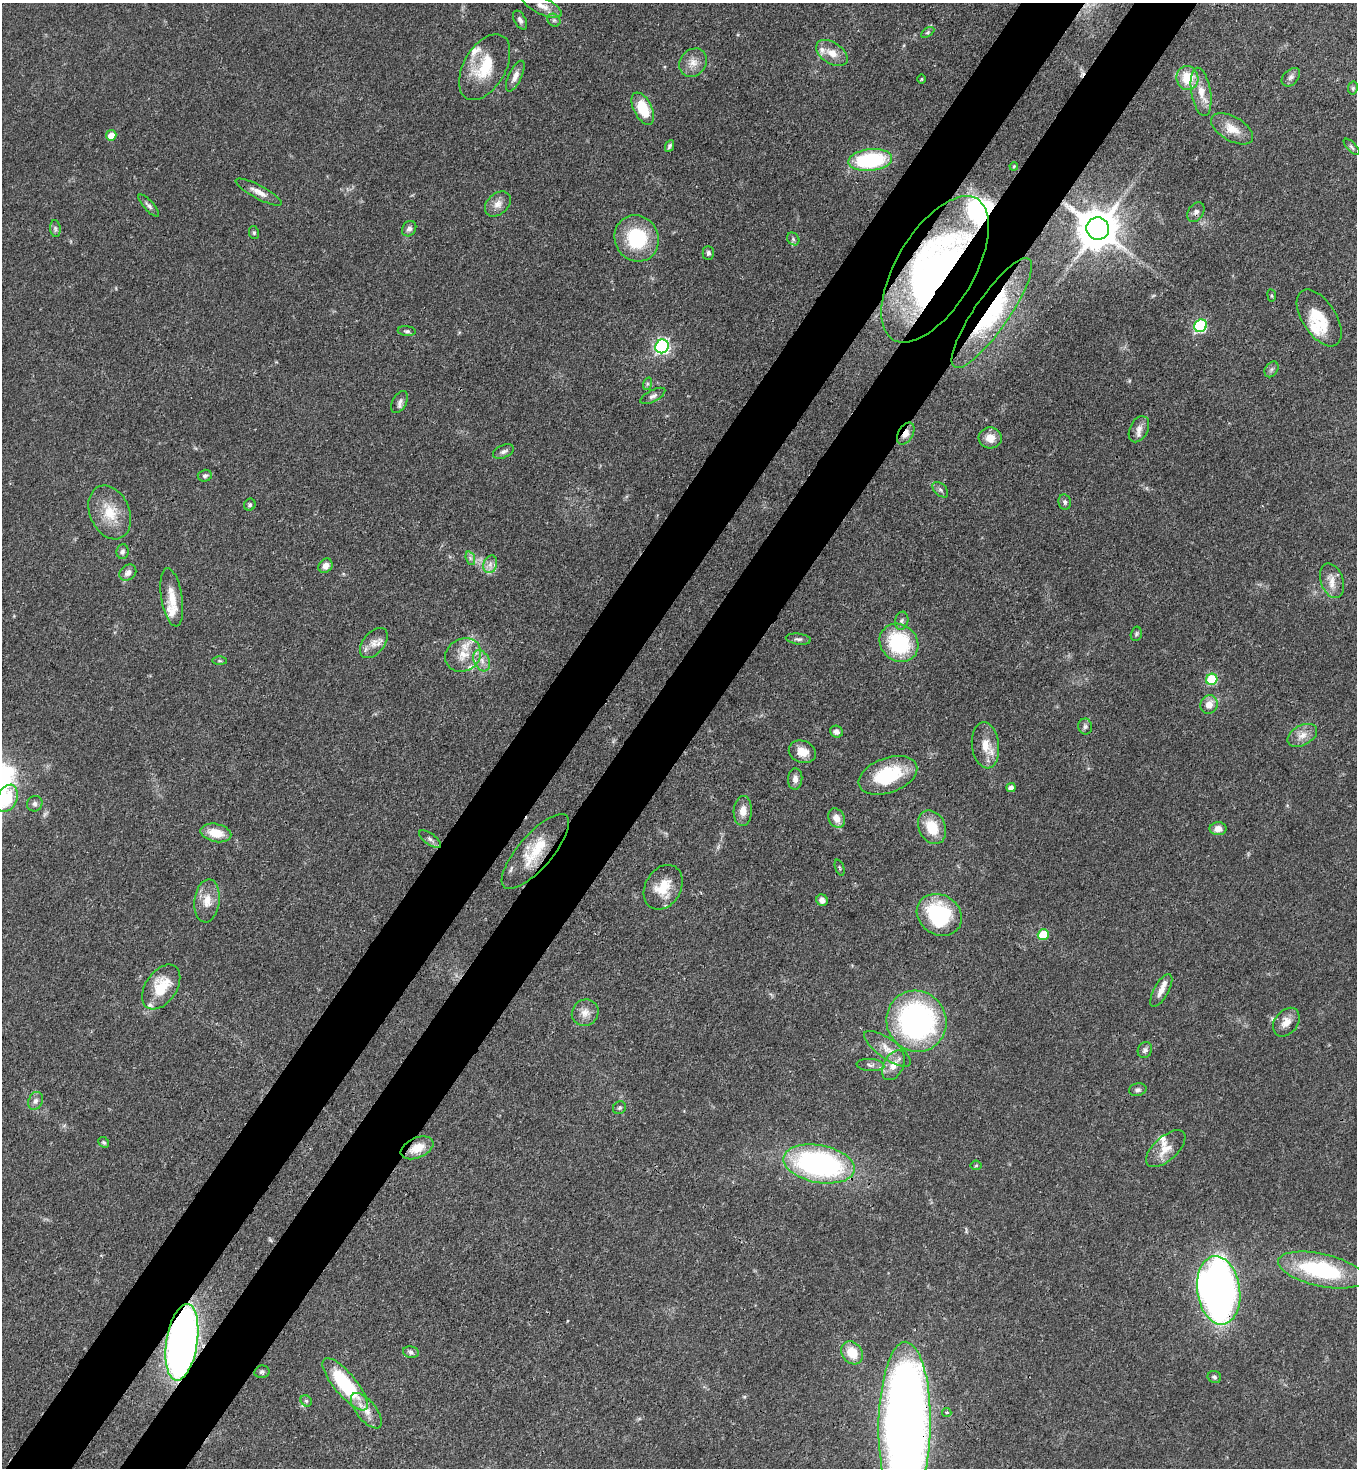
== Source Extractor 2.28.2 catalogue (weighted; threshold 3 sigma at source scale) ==
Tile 7 of 4 x 4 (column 3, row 2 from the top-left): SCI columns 2934-4288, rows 2993-4458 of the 6007 x 5985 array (HDU 1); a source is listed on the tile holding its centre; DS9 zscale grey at full resolution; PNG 1359 x 1470 px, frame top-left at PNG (2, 3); each listed source drawn as its Kron ellipse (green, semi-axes under 4 px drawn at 4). Shown black and unused: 10% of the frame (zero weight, under 3 of 4 exposures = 7% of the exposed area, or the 3 px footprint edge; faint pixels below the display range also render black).
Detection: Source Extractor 2.28.2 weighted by HDU 2 'WHT'; one run over the whole footprint, this tile lists its part. Background 0.0745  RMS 0.0039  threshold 0.0175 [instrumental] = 3 sigma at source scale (4.5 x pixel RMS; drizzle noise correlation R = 1.50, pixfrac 1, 0.05/0.05 arcsec/px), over >= 5 px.
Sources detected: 137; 1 inside a brighter object's white glare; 1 cosmic-ray / hot-pixel residue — neither listed nor drawn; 15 inside a brighter listed object's ellipse — not listed separately; the other 120 listed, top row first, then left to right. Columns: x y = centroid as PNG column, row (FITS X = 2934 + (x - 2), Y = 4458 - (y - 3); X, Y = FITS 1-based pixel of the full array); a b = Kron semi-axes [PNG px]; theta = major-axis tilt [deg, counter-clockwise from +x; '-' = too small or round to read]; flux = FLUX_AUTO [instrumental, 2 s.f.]
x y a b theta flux
542 6 22 8 -26 3.7
520 20 10 5 -62 1.3
554 20 7 6 - 0.88
928 32 7 4 31 0.63
832 53 17 10 -33 5
693 63 15 13 46 4.1
485 67 36 21 60 16
515 76 17 6 65 2.9
1291 77 11 7 45 1.5
1187 78 12 11 - 10
922 79 4 3 - 0.36
1353 88 6 5 - 0.66
1201 92 24 9 -80 5.6
643 109 17 9 -63 13
1232 129 23 12 -30 5.9
111 135 5 5 - 5
669 146 6 4 65 0.76
1352 147 10 4 -47 0.85
870 160 22 11 6 37
1014 166 4 3 - 0.38
259 192 26 6 -28 3.5
498 204 15 10 43 3.2
149 205 14 5 -47 1.3
1196 212 11 7 55 1.6
55 228 8 5 -83 0.93
409 229 8 6 53 1.5
1098 229 11 11 - 1400
254 233 6 5 - 0.69
637 238 24 22 -63 24
793 239 7 5 -48 0.81
708 253 7 6 - 0.96
935 269 82 39 59 130
1272 295 6 3 -81 0.49
992 313 66 17 55 30
1319 318 32 17 -57 13
1201 326 7 6 - 50
407 331 9 5 -5 0.82
662 346 7 6 - 89
1271 369 8 6 56 1
647 384 6 4 72 0.62
653 396 14 6 28 1.6
400 402 12 7 60 1.6
1139 429 14 9 62 2.4
906 433 12 7 59 3.9
990 438 11 10 - 4.4
503 451 11 6 24 1.4
205 476 7 6 - 0.99
940 490 9 5 -45 1
1065 502 8 6 -79 1.1
250 505 6 5 - 0.79
110 512 28 19 -67 11
122 551 7 6 - 1.2
470 558 7 4 -72 0.99
490 564 9 6 70 1.9
325 566 8 6 44 2.4
128 573 9 7 41 2.1
1332 581 18 11 -71 4.4
172 597 29 10 -81 6.6
902 621 9 6 79 1.3
1136 634 7 5 76 0.79
798 639 12 5 -6 1.2
374 643 17 10 50 3.8
899 643 20 18 -43 31
463 655 19 16 30 7.2
220 661 7 4 -1 0.65
482 661 11 7 -62 2.8
1212 679 6 5 - 23
1209 704 9 8 - 3.7
1085 727 8 7 - 1.2
836 732 6 5 - 1.3
1302 735 16 10 28 3.9
985 745 23 13 -83 7.2
802 752 14 11 -21 5
888 775 30 17 20 23
795 779 10 7 86 2.2
1011 788 4 4 - 1.8
7 798 14 9 65 12
35 804 8 7 - 1.2
743 811 15 9 87 3.8
836 818 10 8 -61 3.7
932 827 17 13 -63 11
1218 829 8 6 1 2.6
216 833 15 9 -12 7.4
430 839 13 5 -35 1.4
535 851 47 17 49 15
840 867 8 2 -69 0.46
663 887 24 18 59 10
822 900 6 5 - 2
207 901 21 12 83 5.9
939 915 23 20 -32 31
1043 934 5 5 - 13
161 987 25 15 55 13
1161 990 18 7 61 3.1
585 1013 14 13 - 3.7
916 1021 31 29 -55 97
1286 1022 16 11 52 4
887 1049 27 10 -35 5.4
1145 1050 8 7 - 1.3
870 1065 14 6 -4 1.6
894 1065 16 10 63 4.6
1138 1090 9 6 12 1.1
35 1101 9 7 64 1.7
619 1108 7 6 - 0.76
104 1142 6 5 - 0.64
417 1148 17 10 23 6.4
1166 1149 24 12 42 5.6
819 1164 36 18 -11 95
976 1165 5 5 - 0.53
1321 1270 44 16 -12 39
1219 1290 34 21 -82 230
182 1342 39 15 81 250
411 1352 8 5 -12 1.1
852 1353 12 10 -51 8.9
262 1372 7 6 - 1
1214 1377 7 6 - 0.94
345 1384 33 11 -50 32
306 1401 6 5 - 0.67
366 1411 21 10 -51 4.9
947 1413 4 4 - 0.74
905 1425 83 26 89 480
Overlapping masked pixels (flux is a lower limit): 9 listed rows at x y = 1196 212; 935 269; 992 313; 906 433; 535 851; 417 1148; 1219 1290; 182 1342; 905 1425
Isophote crosses this tile's border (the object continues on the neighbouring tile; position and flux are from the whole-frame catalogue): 2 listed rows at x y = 542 6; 905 1425